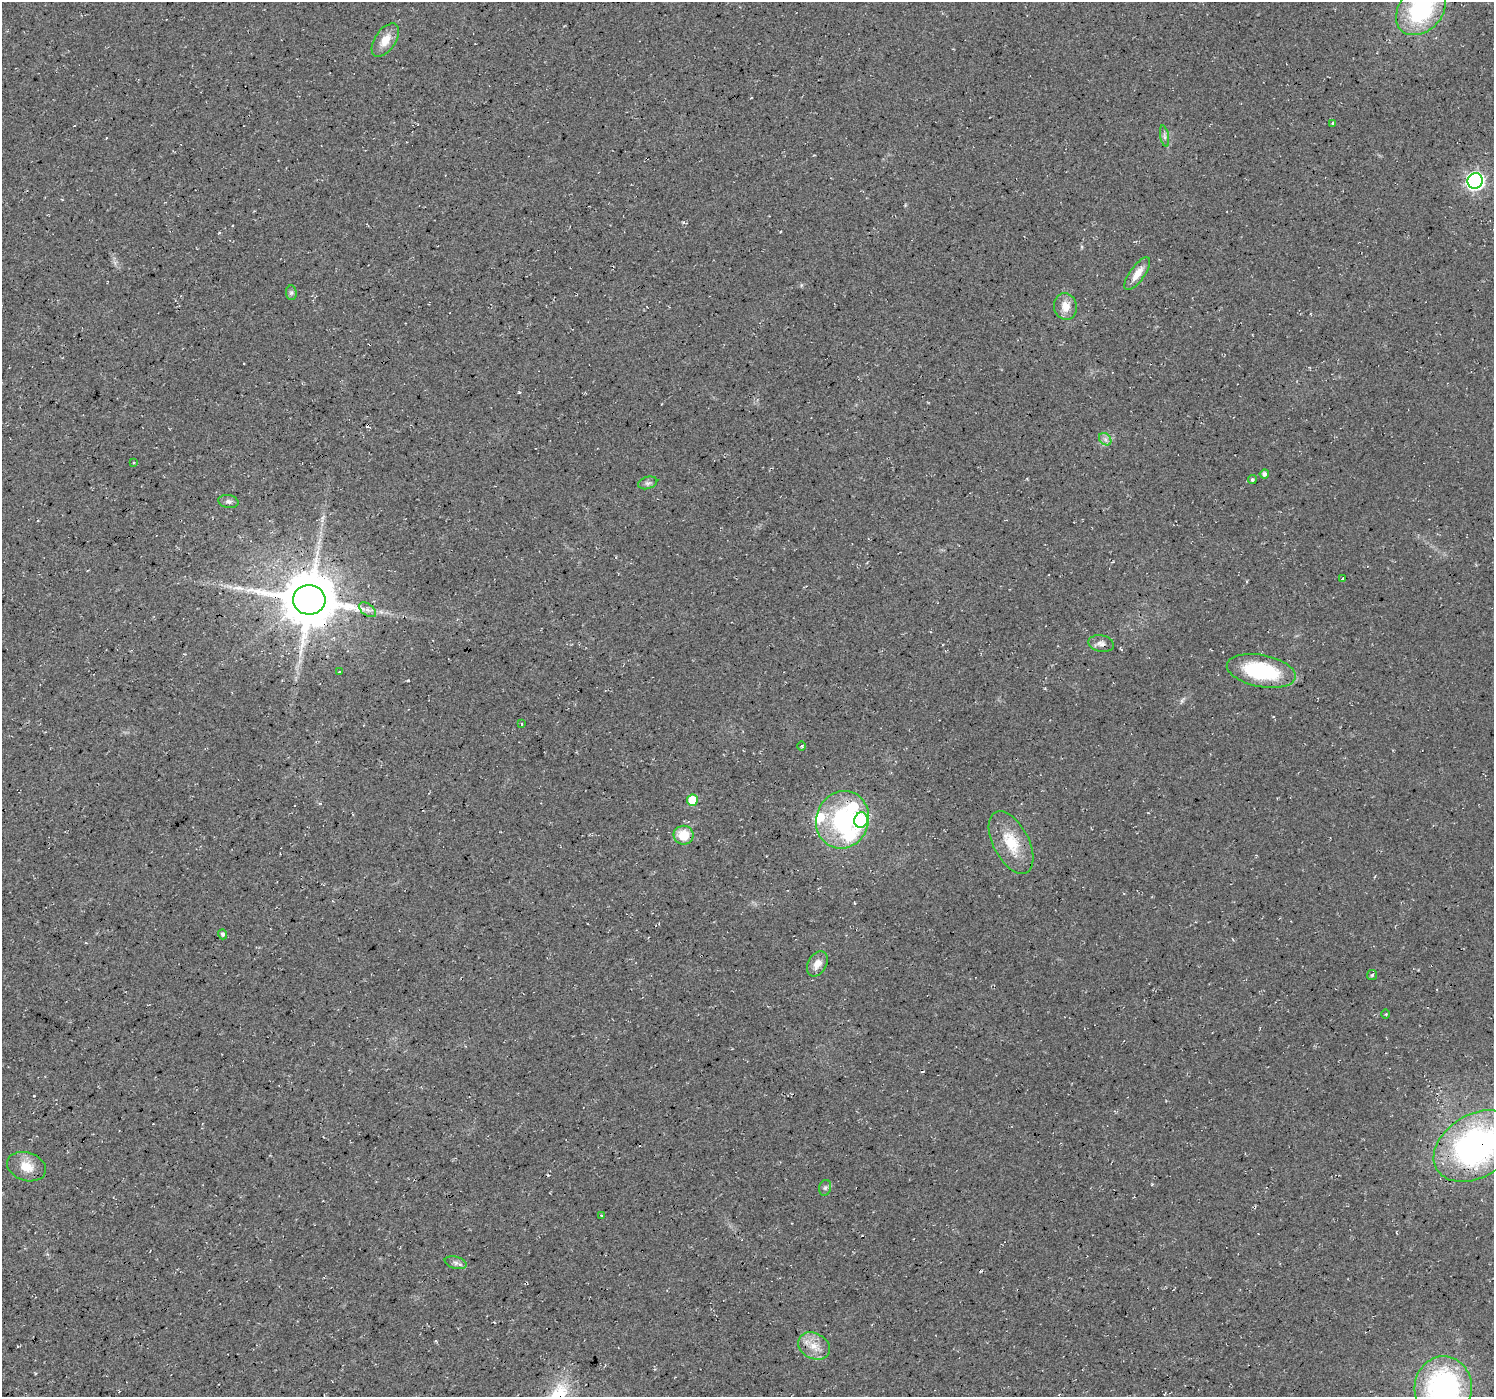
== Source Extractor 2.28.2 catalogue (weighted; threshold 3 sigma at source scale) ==
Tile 7 of 4 x 4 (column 3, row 2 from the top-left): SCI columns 2989-4480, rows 2989-4383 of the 5972 x 5912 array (HDU 1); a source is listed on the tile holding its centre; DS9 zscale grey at full resolution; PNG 1496 x 1399 px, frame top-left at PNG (2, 2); each listed source drawn as its Kron ellipse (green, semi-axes under 4 px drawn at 4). Shown black and unused: <1% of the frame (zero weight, under 3 of 4 exposures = <1% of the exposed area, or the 3 px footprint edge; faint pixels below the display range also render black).
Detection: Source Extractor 2.28.2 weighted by HDU 2 'WHT'; one run over the whole footprint, this tile lists its part. Background 0.0202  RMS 0.0055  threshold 0.0249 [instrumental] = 3 sigma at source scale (4.5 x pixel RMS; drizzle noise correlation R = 1.50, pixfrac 1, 0.0396/0.0396 arcsec/px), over >= 5 px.
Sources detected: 45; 3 cosmic-ray / hot-pixel residue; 1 long thin detection or spike segment (spike, bleed or trail) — neither listed nor drawn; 3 inside a brighter listed object's ellipse — not listed separately; the other 38 listed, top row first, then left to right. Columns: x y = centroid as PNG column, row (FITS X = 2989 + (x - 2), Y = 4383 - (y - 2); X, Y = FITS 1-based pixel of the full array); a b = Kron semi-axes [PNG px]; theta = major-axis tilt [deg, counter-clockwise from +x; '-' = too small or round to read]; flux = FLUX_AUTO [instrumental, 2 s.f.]
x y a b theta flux
1421 10 29 21 47 62
385 40 19 10 56 8
1333 123 4 4 - 0.67
1165 136 11 4 -79 1.6
1475 181 8 7 - 180
1137 274 19 7 55 6.6
291 293 7 5 -86 1.2
1065 306 13 11 -82 6.8
1105 439 7 5 -45 1.7
134 462 3 3 - 0.57
1264 474 4 4 - 2.2
1252 480 4 4 - 1
648 483 10 6 17 1.7
228 501 10 6 -10 1.9
1343 578 3 2 - 0.47
309 600 16 15 - 3100
368 610 9 5 -37 2.1
1101 644 13 8 -10 2.9
1261 671 35 16 -11 44
339 672 4 2 - 0.54
522 724 4 2 - 0.44
802 746 5 3 - 0.68
692 800 5 5 - 17
842 820 29 26 70 60
861 820 8 7 - 61
684 835 10 9 - 12
1011 842 34 18 -62 18
223 934 5 4 - 1.6
817 964 13 9 58 5
1372 975 5 5 - 0.89
1386 1014 4 3 - 0.49
1476 1146 46 31 31 160
27 1167 20 14 -17 9.6
825 1188 8 6 73 1.4
601 1215 4 3 - 0.58
456 1263 11 6 -15 2.1
814 1346 17 12 -28 7.9
1443 1388 31 28 88 120
Overlapping masked pixels (flux is a lower limit): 3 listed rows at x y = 309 600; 1101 644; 1476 1146
Isophote crosses this tile's border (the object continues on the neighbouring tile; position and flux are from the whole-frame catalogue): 3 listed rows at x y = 1421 10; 1476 1146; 1443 1388
Unlisted compact peaks at least as high as the median listed source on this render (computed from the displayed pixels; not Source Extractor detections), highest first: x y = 408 680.